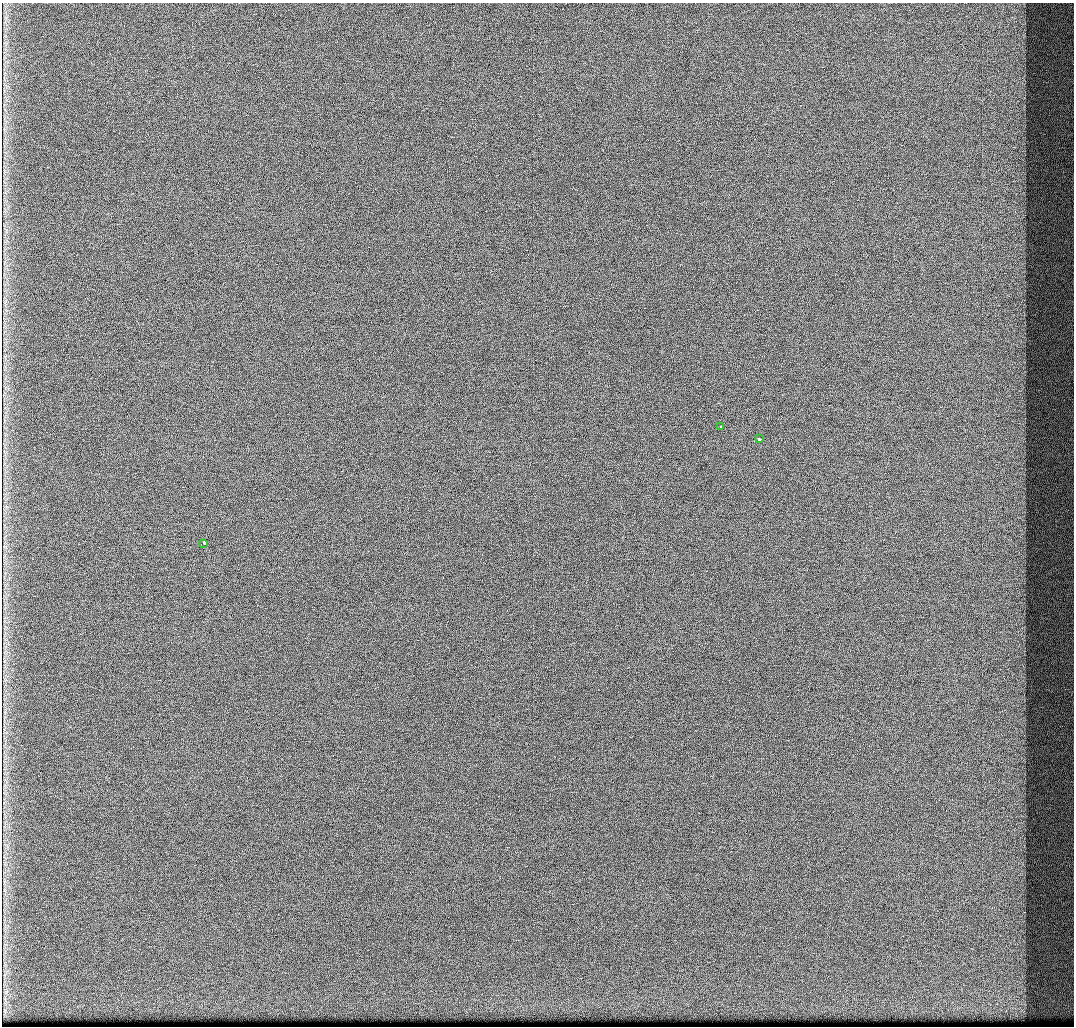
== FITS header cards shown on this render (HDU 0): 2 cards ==
NAXIS1  =                 1072 / Axis length
NAXIS2  =                 1024 / Axis length

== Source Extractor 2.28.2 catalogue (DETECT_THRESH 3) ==
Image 1072 x 1024 px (HDU 0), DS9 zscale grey, 1 PNG px = 1 image px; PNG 1076 x 1028 px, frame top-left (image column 1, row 1024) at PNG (2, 3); each listed source drawn as its Kron ellipse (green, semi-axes under 4 px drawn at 4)
Background 429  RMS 4.9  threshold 14.8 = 3 sigma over >= 5 px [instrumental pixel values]
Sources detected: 3; all 3 listed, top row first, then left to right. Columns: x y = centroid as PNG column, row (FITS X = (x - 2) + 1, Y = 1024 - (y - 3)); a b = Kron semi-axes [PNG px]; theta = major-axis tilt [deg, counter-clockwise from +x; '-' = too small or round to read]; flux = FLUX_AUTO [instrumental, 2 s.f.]
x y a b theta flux
720 426 3 2 - 1100
759 439 4 3 - 4000
204 543 4 2 - 4100